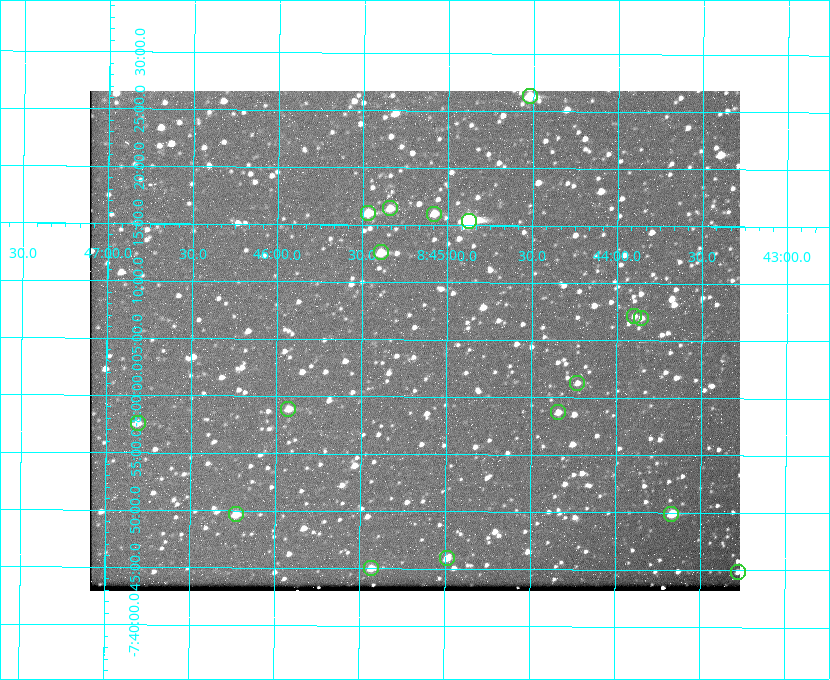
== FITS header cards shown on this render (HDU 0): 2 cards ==
NAXIS1  =                  650 / Width of table row in bytes
NAXIS2  =                  500 / Number of rows in table

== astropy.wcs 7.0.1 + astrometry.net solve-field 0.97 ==
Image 650 x 500 px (HDU 0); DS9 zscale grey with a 90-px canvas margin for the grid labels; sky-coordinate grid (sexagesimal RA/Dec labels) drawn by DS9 from the SOLVED WCS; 17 Tycho-2 reference stars matched to detected sources circled (green)
Header WCS: none
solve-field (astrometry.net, Tycho-2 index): SOLVED blind (the file carries no WCS)
Solved WCS: RA---TAN-SIP/DEC--TAN-SIP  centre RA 08:45:11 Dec -08:05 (131.30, -8.08 deg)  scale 5.24 arcsec/px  FOV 56.8' x 43.7'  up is +179 deg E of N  parity flipped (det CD > 0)
(file carries no celestial WCS; the grid is the blind solution)
Tycho-2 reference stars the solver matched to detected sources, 17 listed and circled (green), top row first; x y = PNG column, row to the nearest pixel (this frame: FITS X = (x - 90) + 1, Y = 500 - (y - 91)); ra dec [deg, ICRS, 3 dp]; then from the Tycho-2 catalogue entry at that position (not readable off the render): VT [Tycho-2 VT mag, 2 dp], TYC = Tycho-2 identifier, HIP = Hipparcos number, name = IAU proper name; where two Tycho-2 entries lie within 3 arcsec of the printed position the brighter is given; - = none
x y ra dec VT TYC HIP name
530 96 131.131 -8.438 9.34 5442-845-1 - -
390 208 131.335 -8.274 10.98 5442-594-1 - -
368 213 131.367 -8.267 10.01 5442-454-1 - -
434 214 131.270 -8.267 10.78 5442-693-1 - -
469 221 131.219 -8.257 7.68 5442-1112-1 42924 -
381 252 131.348 -8.210 9.85 5442-617-1 - -
634 316 130.974 -8.119 12.03 5442-588-1 - -
641 318 130.964 -8.116 12.42 5442-381-1 - -
577 383 131.057 -8.021 12.20 5442-277-1 - -
288 409 131.481 -7.982 10.84 5442-1444-1 - -
558 412 131.085 -7.979 12.05 5442-273-1 - -
138 423 131.703 -7.959 11.45 5442-1027-1 - -
236 514 131.557 -7.828 10.76 5442-1179-1 - -
671 514 130.917 -7.832 10.58 5442-498-1 - -
447 558 131.247 -7.766 11.19 5442-426-1 - -
371 568 131.357 -7.750 10.86 5442-458-1 - -
738 572 130.819 -7.748 12.22 5442-892-1 - -